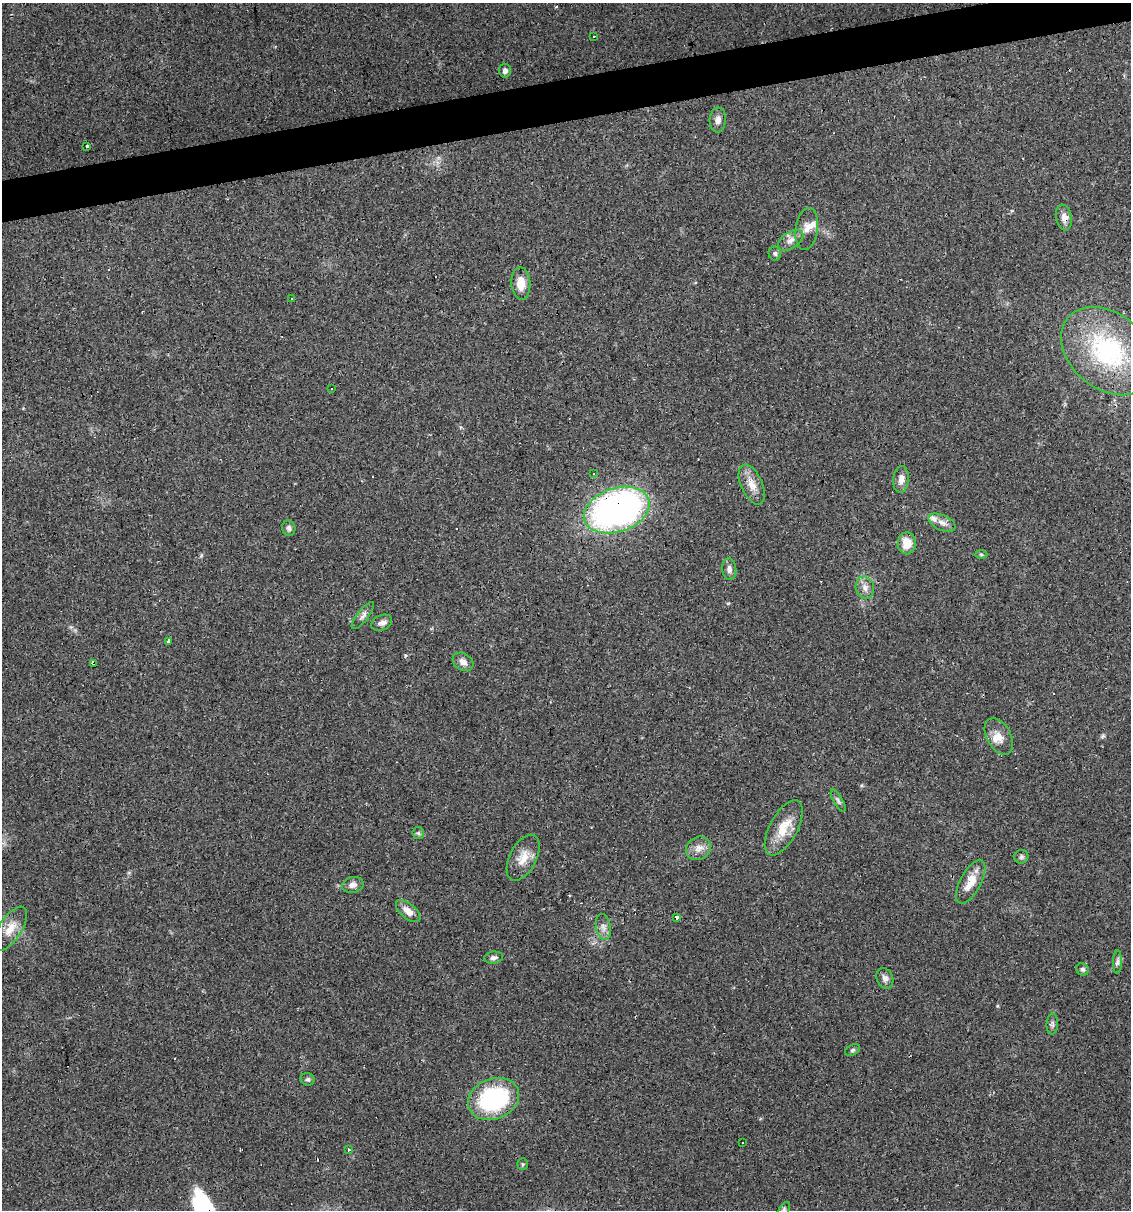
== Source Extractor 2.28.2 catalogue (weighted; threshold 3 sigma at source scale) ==
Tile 10 of 4 x 4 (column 2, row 3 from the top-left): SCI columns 1196-2324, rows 1209-2416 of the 4603 x 4832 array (HDU 1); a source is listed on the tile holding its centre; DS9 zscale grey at full resolution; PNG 1133 x 1212 px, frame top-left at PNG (2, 3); each listed source drawn as its Kron ellipse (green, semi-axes under 4 px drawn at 4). Shown black and unused: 3% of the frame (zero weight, under 2 of 3 exposures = <1% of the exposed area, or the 3 px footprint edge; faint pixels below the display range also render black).
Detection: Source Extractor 2.28.2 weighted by HDU 2 'WHT'; one run over the whole footprint, this tile lists its part. Background 0.0829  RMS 0.0064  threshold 0.0286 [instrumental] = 3 sigma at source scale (4.5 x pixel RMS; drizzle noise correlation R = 1.50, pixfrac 1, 0.0396/0.0396 arcsec/px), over >= 5 px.
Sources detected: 60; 5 cosmic-ray / hot-pixel residue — neither listed nor drawn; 3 inside a brighter listed object's ellipse — not listed separately; the other 52 listed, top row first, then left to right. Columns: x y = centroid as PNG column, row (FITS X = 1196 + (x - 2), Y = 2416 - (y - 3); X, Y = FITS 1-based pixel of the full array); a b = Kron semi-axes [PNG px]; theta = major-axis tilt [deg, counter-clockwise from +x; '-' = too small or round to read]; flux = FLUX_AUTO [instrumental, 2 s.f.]
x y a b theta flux
594 36 3 3 - 1.5
505 71 7 6 - 2
718 120 12 8 85 3.5
87 146 3 3 - 2.4
1064 217 13 8 -79 4.4
807 229 21 11 81 5.9
791 240 14 8 33 4
775 253 7 6 - 1.4
521 283 16 9 -86 8.8
292 299 3 3 - 0.68
1108 351 52 37 -40 88
332 389 3 2 - 0.71
594 473 4 3 - 0.84
901 479 13 7 86 4.5
752 485 21 10 -66 7.4
617 510 34 22 19 240
942 523 14 7 -24 4
289 528 8 6 -74 2.1
907 543 11 9 89 9.3
981 554 6 4 -2 0.83
729 569 11 7 -86 3
865 588 11 9 -71 4
363 616 16 5 52 2.6
382 623 11 7 24 2.9
169 641 3 3 - 7
463 662 11 8 -33 3.6
94 663 3 3 - 6.1
999 736 20 12 -61 7.5
838 800 12 4 -60 1.7
784 828 30 14 61 15
418 833 6 5 - 1.2
698 848 13 11 32 5
1021 857 7 6 - 1.6
523 858 25 13 63 9.6
971 882 24 10 62 10
353 885 11 8 12 3.3
408 911 15 7 -40 5.8
677 917 4 3 - 6
603 927 13 7 -79 3.5
10 929 25 11 57 8.8
493 958 9 6 7 2.1
1117 962 12 4 89 1.8
1083 969 6 6 - 1.4
885 978 10 8 -65 3
1052 1024 10 5 86 1.7
852 1050 8 5 28 1.3
308 1079 7 6 - 1.3
494 1099 26 20 20 77
743 1143 3 2 - 0.78
348 1150 3 3 - 1.6
523 1164 6 5 - 0.94
784 1210 9 5 57 1.5
Overlapping masked pixels (flux is a lower limit): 3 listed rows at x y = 1064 217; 617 510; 94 663
Isophote crosses this tile's border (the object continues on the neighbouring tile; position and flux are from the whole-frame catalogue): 1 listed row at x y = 784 1210